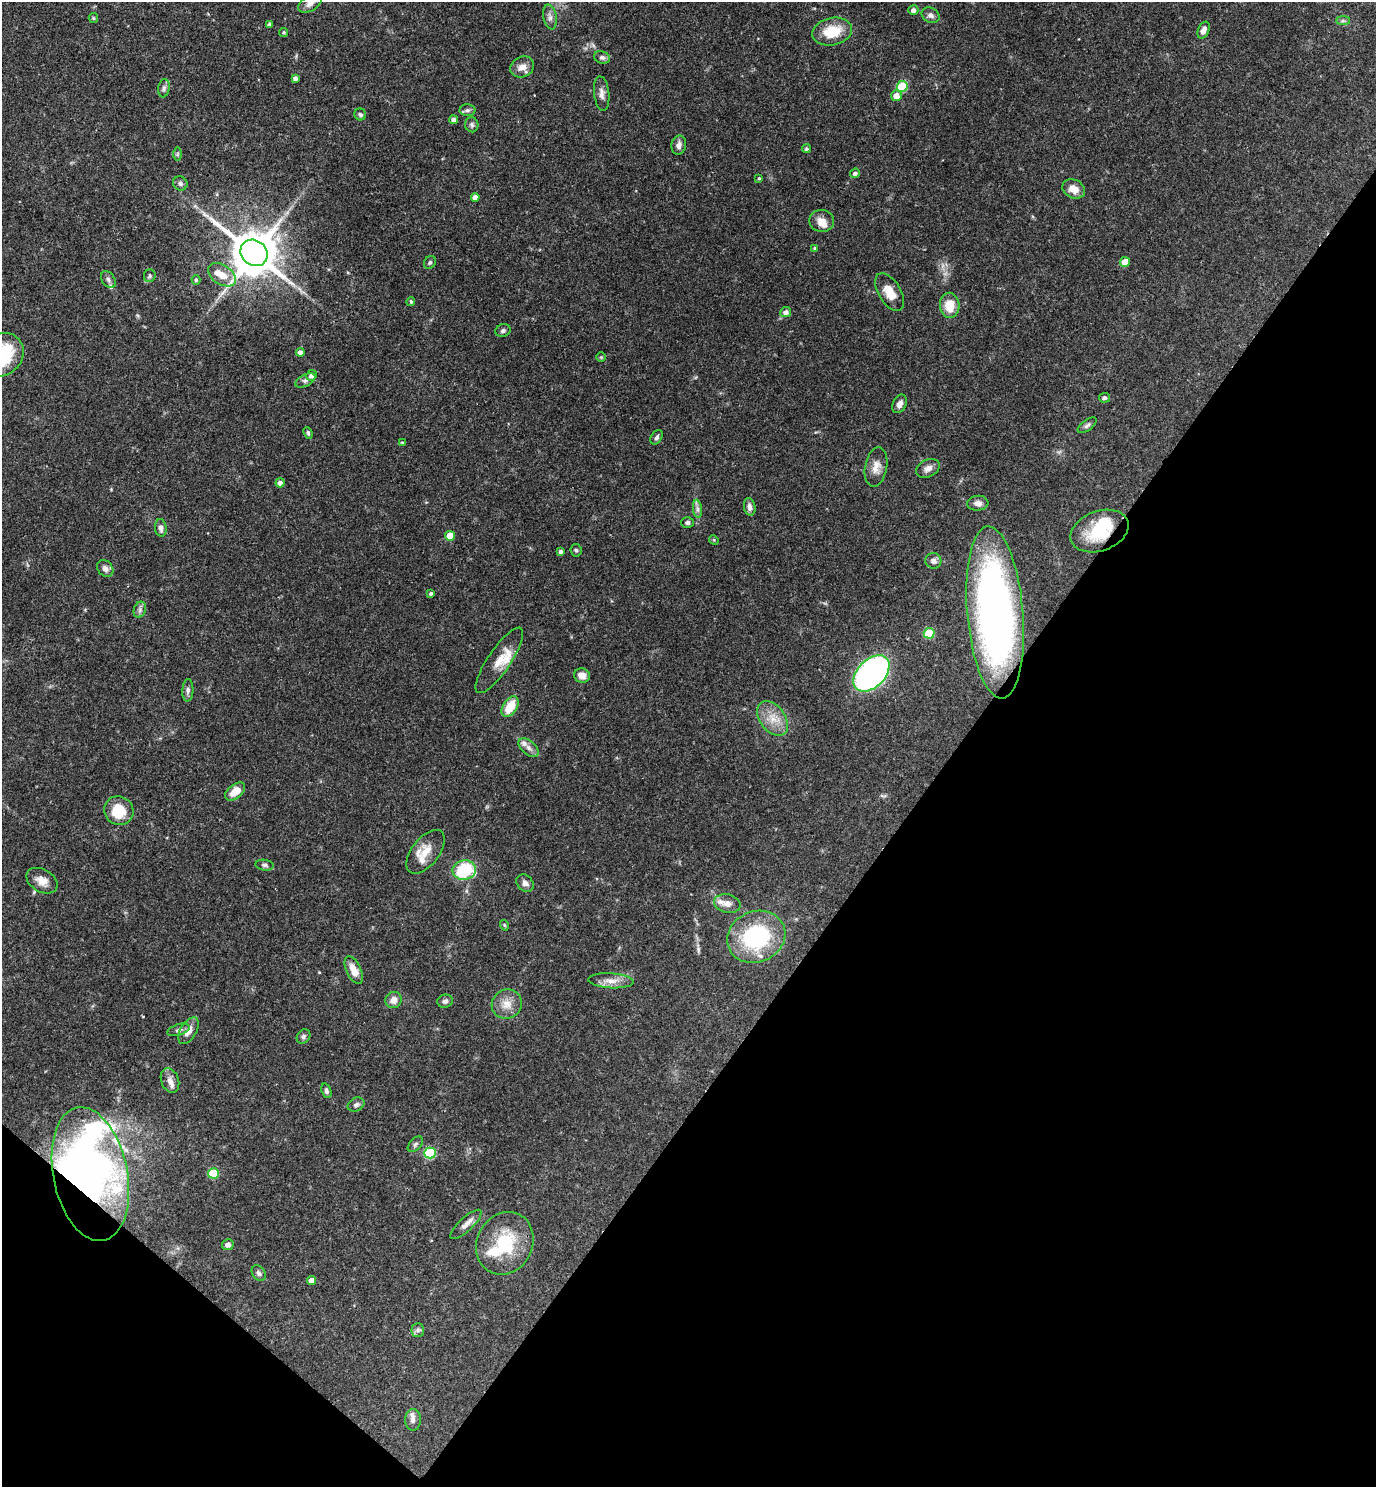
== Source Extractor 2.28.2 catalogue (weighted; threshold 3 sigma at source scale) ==
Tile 15 of 4 x 4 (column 3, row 4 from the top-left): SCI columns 2905-4278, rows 2-1486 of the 5949 x 5944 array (HDU 1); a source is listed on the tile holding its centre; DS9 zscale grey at full resolution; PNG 1378 x 1489 px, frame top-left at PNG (2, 2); each listed source drawn as its Kron ellipse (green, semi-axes under 4 px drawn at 4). Shown black and unused: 35% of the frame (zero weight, under 3 of 4 exposures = <1% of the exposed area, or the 3 px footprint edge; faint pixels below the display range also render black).
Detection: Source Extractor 2.28.2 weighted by HDU 2 'WHT'; one run over the whole footprint, this tile lists its part. Background 0.0633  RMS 0.004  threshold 0.0182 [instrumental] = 3 sigma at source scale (4.5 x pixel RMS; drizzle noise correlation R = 1.50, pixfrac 1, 0.05/0.05 arcsec/px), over >= 5 px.
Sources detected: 126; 2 inside a brighter object's white glare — neither listed nor drawn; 12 inside a brighter listed object's ellipse — not listed separately; the other 112 listed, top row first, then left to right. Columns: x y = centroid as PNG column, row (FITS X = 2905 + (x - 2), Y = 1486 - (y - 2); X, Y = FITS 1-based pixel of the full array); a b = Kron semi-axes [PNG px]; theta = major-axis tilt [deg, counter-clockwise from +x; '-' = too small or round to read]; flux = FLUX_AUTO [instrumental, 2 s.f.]
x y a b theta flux
310 3 13 7 34 3.1
913 10 5 4 - 1.6
930 15 9 7 -27 1.6
550 17 12 6 -80 1.8
93 18 5 4 - 0.47
1343 21 7 4 0 0.82
269 24 4 3 - 0.92
1204 30 9 5 67 2.3
284 32 4 4 - 0.59
832 32 20 13 11 11
602 57 8 6 -22 1.3
522 67 12 10 28 3.3
295 78 4 4 - 1.2
902 86 5 5 - 23
164 88 9 5 80 1
602 94 17 7 -83 2.4
896 96 5 5 - 3.5
467 110 8 6 1 0.98
360 114 6 5 - 0.81
454 120 4 4 - 1.5
472 125 7 6 - 1.1
679 145 10 7 78 1.9
806 149 4 4 - 0.74
177 154 6 4 89 0.64
855 173 5 4 - 1.1
759 178 3 3 - 0.45
180 183 7 6 - 1.2
1074 189 12 9 -26 4.5
475 197 4 4 - 2.9
822 221 12 11 - 3.8
814 248 4 3 - 0.53
254 253 14 12 -39 1700
430 262 7 5 57 0.78
1125 262 5 5 - 6.2
222 275 15 9 -34 5.3
150 276 6 6 - 0.88
108 280 9 6 -52 1.2
196 280 5 4 - 0.69
890 292 21 11 -59 5.9
411 301 4 3 - 0.64
950 305 12 10 -88 7.6
786 312 5 5 - 1.8
503 331 8 6 19 1
300 352 4 4 - 2.1
2 355 23 20 44 23
601 357 5 5 - 0.46
311 375 5 5 - 1.8
305 380 11 6 26 1.3
1104 398 5 5 - 0.88
900 404 10 6 65 1.8
1087 425 11 5 37 1.2
308 433 6 4 -68 0.69
657 437 8 5 58 1.1
402 442 4 3 - 0.4
876 467 20 11 80 4.1
928 468 12 8 26 2.5
280 483 4 4 - 1.9
978 503 10 7 5 2.2
750 507 9 5 -81 1.8
697 509 9 4 -82 1.3
687 522 6 5 - 1.1
161 528 9 6 -83 1.7
1099 531 30 20 20 18
450 536 5 5 - 5.3
714 540 5 4 - 0.48
576 550 6 5 - 0.72
561 551 3 3 - 1
933 561 8 7 - 1.9
105 568 9 7 -48 2
431 593 3 3 - 0.8
140 610 8 6 71 1.3
995 612 86 28 -85 200
929 633 5 5 - 14
499 660 39 11 56 7.1
871 673 21 13 46 140
582 675 8 7 - 3.2
188 690 11 5 87 1.2
510 707 11 7 59 9
773 719 19 12 -54 6.6
528 748 12 6 -42 2.2
235 791 11 7 39 5.1
119 811 15 14 - 11
426 852 26 13 52 6.8
264 865 9 5 -7 0.9
464 870 12 9 9 25
42 881 17 11 -30 4
525 883 10 7 -45 1.9
727 903 13 9 -13 3.4
504 925 5 3 - 0.42
756 937 30 25 24 43
354 970 15 7 -65 4.8
611 981 23 7 -3 3.9
393 1000 8 8 - 2.8
445 1001 8 6 12 1.2
507 1004 15 14 - 5.1
178 1030 11 5 18 1.3
188 1031 15 8 58 3.3
303 1036 8 6 49 1
170 1081 13 8 -69 2.8
326 1091 7 5 -69 1.2
356 1105 9 6 25 1.2
415 1144 9 5 46 0.98
430 1153 6 5 - 25
213 1173 5 5 - 17
90 1174 68 37 -79 170
466 1224 20 7 43 2.8
505 1243 32 27 63 22
228 1245 6 5 - 1.7
259 1273 8 6 -54 1.1
312 1280 4 4 - 2.7
418 1330 7 6 - 0.98
413 1420 11 8 89 1.9
Overlapping masked pixels (flux is a lower limit): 2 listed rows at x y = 1099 531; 90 1174
Isophote crosses this tile's border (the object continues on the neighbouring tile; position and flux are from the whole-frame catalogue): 2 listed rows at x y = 310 3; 2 355